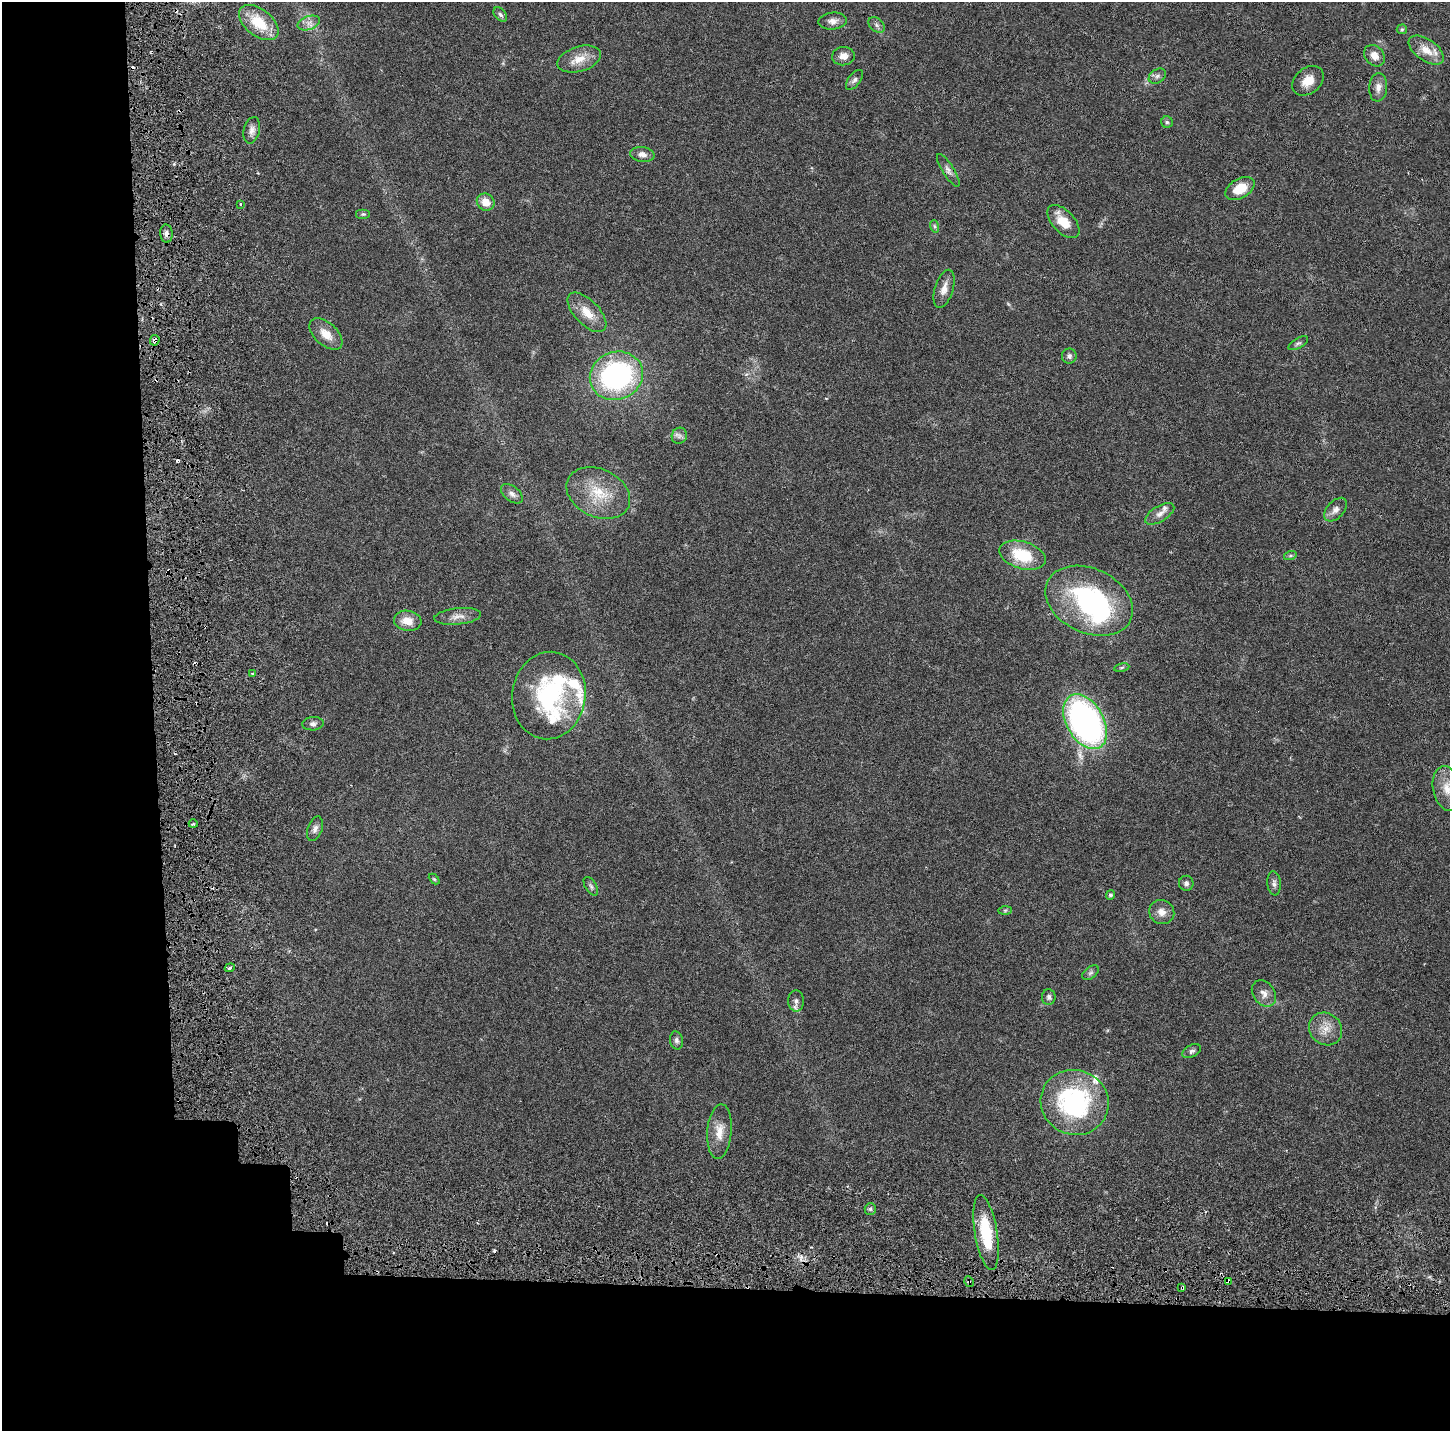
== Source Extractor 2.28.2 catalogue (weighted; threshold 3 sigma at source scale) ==
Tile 7 of 3 x 3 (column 1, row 3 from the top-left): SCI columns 216-1663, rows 87-1515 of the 4778 x 4489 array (HDU 1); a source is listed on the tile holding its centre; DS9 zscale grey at full resolution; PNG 1452 x 1433 px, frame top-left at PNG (2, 2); each listed source drawn as its Kron ellipse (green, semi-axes under 4 px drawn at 4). Shown black and unused: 20% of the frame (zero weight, under 3 of 6 exposures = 9% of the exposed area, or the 3 px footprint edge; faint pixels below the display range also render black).
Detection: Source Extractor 2.28.2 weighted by HDU 2 'WHT'; one run over the whole footprint, this tile lists its part. Background 0.0271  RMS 0.0022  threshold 0.00913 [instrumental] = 3 sigma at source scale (4.09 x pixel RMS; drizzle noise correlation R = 1.36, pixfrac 0.8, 0.0396/0.0396 arcsec/px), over >= 5 px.
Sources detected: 93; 1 too faint to see at this stretch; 1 inside a brighter object's white glare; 14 cosmic-ray / hot-pixel residue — neither listed nor drawn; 5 inside a brighter listed object's ellipse — not listed separately; the other 72 listed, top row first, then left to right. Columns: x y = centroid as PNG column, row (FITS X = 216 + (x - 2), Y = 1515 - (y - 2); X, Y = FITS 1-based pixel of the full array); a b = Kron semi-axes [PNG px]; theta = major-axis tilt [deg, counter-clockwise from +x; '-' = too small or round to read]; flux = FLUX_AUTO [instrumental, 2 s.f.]
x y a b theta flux
500 15 8 5 -50 0.53
833 21 14 8 5 1.3
259 23 23 13 -38 6.4
309 23 12 6 19 1.1
876 25 9 6 -42 0.64
1402 29 5 5 - 0.29
1426 50 20 10 -35 3
843 56 11 9 5 1.4
1374 56 11 9 -50 1.9
579 59 22 12 17 3.2
1157 76 9 6 34 0.65
854 80 12 6 53 0.71
1308 81 17 12 39 2.9
1378 87 14 9 85 1.4
1167 122 6 5 - 0.4
252 130 13 8 76 1.2
642 154 12 7 -8 1.3
948 170 19 5 -58 1
1240 188 16 10 31 4.7
486 202 9 8 - 2.3
241 204 3 3 - 0.33
363 214 7 5 0 0.35
1063 222 20 11 -47 4.3
934 226 6 4 -71 0.36
166 234 9 6 -85 0.74
944 289 20 9 73 1.9
587 312 25 12 -46 3.5
326 334 20 11 -43 2.9
155 340 5 4 - 1.1
1298 343 11 5 29 0.51
1069 356 7 7 - 0.64
616 376 27 24 20 39
679 436 8 7 - 0.72
598 493 33 24 -25 8
512 494 13 7 -38 1.1
1335 510 14 8 47 1.3
1160 514 16 7 31 1.3
1023 555 24 13 -18 8.3
1290 556 6 4 19 0.35
1089 601 46 32 -25 32
458 616 23 8 6 1.8
408 621 14 10 -9 2.7
1122 668 7 4 10 0.29
253 674 3 3 - 0.48
549 696 44 36 81 25
1085 722 30 18 -60 66
313 724 10 6 5 0.74
1447 788 22 14 -80 3.5
193 824 4 2 - 0.25
315 829 13 7 71 1
434 879 6 4 -44 0.26
1186 883 7 7 - 0.68
1274 883 12 6 -84 0.8
591 886 10 5 -58 0.55
1111 895 4 4 - 0.53
1005 910 7 4 1 0.32
1162 912 13 11 -25 1.6
230 968 5 4 - 0.32
1090 973 9 5 37 0.54
1264 993 14 10 -54 1.6
1049 997 8 7 - 0.6
796 1001 10 8 89 0.95
1326 1029 17 15 -40 2.9
676 1040 9 6 -79 0.65
1192 1051 10 6 27 0.6
1075 1102 34 32 -23 30
719 1131 27 12 85 3.3
870 1209 6 5 - 0.4
986 1233 38 11 -81 10
1228 1281 4 3 - 1.8
969 1282 5 4 - 0.37
1182 1287 4 3 - 0.43
Overlapping masked pixels (flux is a lower limit): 5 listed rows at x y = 166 234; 155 340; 1228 1281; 969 1282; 1182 1287
Isophote crosses this tile's border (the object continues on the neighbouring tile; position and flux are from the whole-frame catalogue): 1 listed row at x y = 1447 788